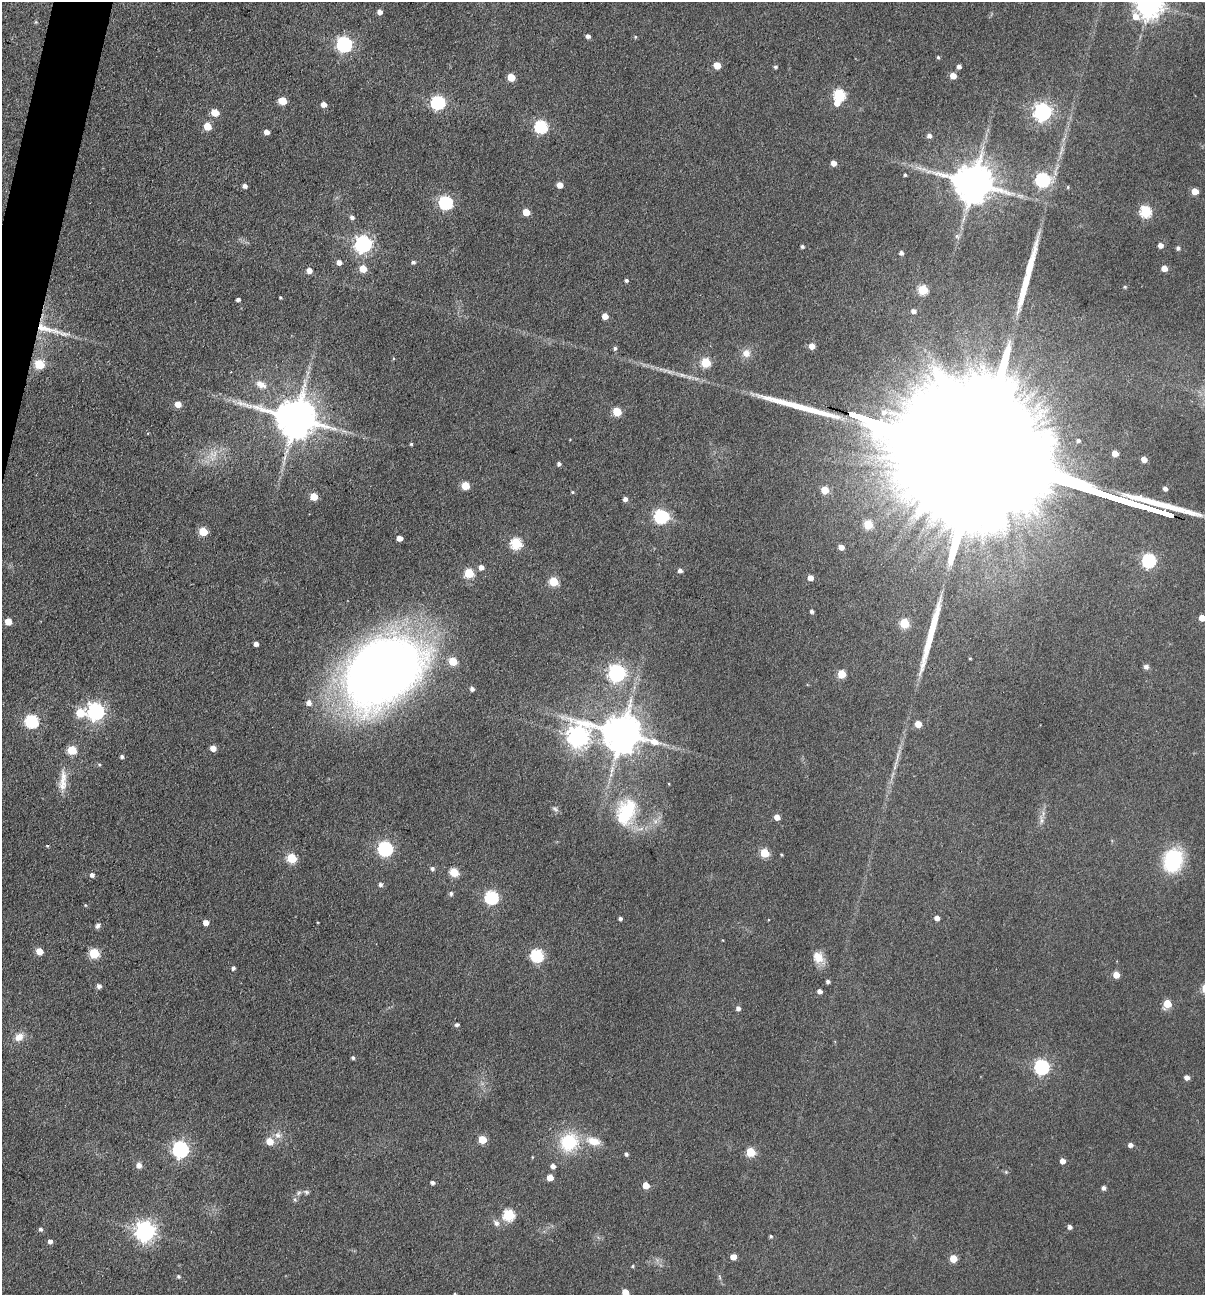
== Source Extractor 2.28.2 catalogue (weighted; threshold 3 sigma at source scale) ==
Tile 11 of 4 x 4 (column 3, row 3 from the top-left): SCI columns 2535-3737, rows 1294-2586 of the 5193 x 5174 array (HDU 1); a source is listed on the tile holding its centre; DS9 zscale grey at full resolution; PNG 1207 x 1297 px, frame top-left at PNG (2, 2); no overlay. Shown black and unused: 1% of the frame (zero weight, under 3 of 4 exposures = <1% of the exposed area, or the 3 px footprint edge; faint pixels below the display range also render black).
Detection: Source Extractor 2.28.2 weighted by HDU 2 'WHT'; one run over the whole footprint, this tile lists its part. Background 0.174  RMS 0.0098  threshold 0.0439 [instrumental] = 3 sigma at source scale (4.5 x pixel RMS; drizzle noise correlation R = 1.50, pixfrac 1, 0.05/0.05 arcsec/px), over >= 5 px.
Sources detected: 189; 1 cosmic-ray / hot-pixel residue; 4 long thin detections or spike segments (spike, bleed or trail) — not listed; the other 184 listed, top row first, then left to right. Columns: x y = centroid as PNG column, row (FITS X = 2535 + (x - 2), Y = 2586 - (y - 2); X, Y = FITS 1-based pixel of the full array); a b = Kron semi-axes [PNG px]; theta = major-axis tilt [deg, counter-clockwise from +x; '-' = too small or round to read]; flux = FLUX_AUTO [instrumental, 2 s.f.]
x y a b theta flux
1149 4 9 8 - 1300
379 12 5 5 - 4.9
36 22 5 4 - 0.96
588 36 5 4 - 3.2
635 37 5 4 - 1.2
344 44 7 6 - 250
938 57 4 4 - 1.3
717 65 5 5 - 18
775 67 4 4 - 1.6
959 67 4 4 - 3.9
953 76 5 5 - 12
511 77 5 5 - 24
839 95 6 6 - 100
282 101 5 5 - 27
438 102 6 6 - 190
837 103 6 6 - 9.6
324 104 5 5 - 5.9
1043 111 7 7 - 410
215 113 5 5 - 21
207 126 5 5 - 23
541 126 6 6 - 140
267 132 4 4 - 6.4
929 135 5 5 - 4.2
833 163 5 4 - 7.9
905 175 4 4 - 1.4
1043 179 6 6 - 210
973 183 12 10 -18 3400
560 185 5 4 - 9.7
245 186 4 4 - 3.8
1068 187 5 4 - 1.1
1195 191 5 5 - 14
1020 196 12 5 -12 4.1
446 202 6 6 - 170
1145 211 6 6 - 93
526 212 5 5 - 18
352 217 5 5 - 3.4
957 236 6 6 - 2.3
363 244 7 7 - 380
1161 245 5 4 - 6
802 246 3 3 - 2.1
1178 248 5 5 - 2.3
901 253 5 4 - 2.8
339 262 5 5 - 5.8
413 262 5 4 - 2.4
1164 268 5 4 - 10
363 269 5 5 - 20
309 270 5 5 - 6.5
626 280 4 4 - 2
1125 287 5 4 - 1.3
923 290 5 5 - 52
280 297 3 3 - 0.99
238 299 4 3 - 2.7
913 311 5 5 - 3.7
605 316 5 4 - 10
46 329 43 9 -14 24
812 346 5 5 - 8.9
615 348 5 4 - 2
746 353 10 10 - 8.4
706 362 5 5 - 49
39 364 6 5 - 46
307 373 7 4 71 2.7
261 384 16 10 -28 9.6
178 404 5 5 - 12
617 412 5 5 - 36
296 418 13 11 -17 3600
1078 440 5 4 - 2.3
411 444 3 3 - 1.3
1115 453 5 4 - 11
213 454 14 8 -15 9.6
1144 459 5 4 - 8.2
559 464 4 4 - 2.6
465 486 5 5 - 27
1165 488 5 4 - 4.1
825 490 5 5 - 22
572 492 4 4 - 1
314 496 5 5 - 22
625 499 4 4 - 4.3
1156 511 15 3 -17 2200
661 516 6 6 - 170
868 524 5 5 - 38
203 531 5 5 - 35
399 538 5 4 - 7.8
516 543 6 6 - 84
841 547 5 4 - 6.7
1149 560 6 6 - 180
481 567 5 5 - 5.3
680 570 5 4 - 3.8
469 573 5 5 - 53
810 578 5 5 - 8
554 581 5 5 - 46
812 611 4 4 - 2.8
1202 618 5 4 - 12
8 622 5 5 - 17
904 623 5 5 - 50
256 644 4 4 - 4.6
970 658 4 3 - 0.81
453 661 5 5 - 32
1146 667 7 6 - 3
383 671 74 54 35 980
617 673 7 7 - 360
842 674 5 5 - 31
472 689 5 4 - 3.8
309 703 7 6 - 5
96 711 7 7 - 400
80 713 6 5 - 31
32 721 6 6 - 140
918 724 5 5 - 16
622 733 12 10 -18 3300
578 736 9 8 - 720
213 748 5 4 - 9.1
72 750 5 5 - 41
122 756 4 4 - 2.3
99 764 5 4 - 1.4
63 783 29 10 89 15
669 784 4 2 - 0.7
555 809 9 5 -31 2.3
626 812 36 22 68 59
777 817 5 4 - 7.9
1041 820 13 4 -84 4
385 848 6 6 - 220
765 853 5 5 - 38
781 855 3 3 - 1.1
292 858 5 5 - 55
1173 860 23 18 76 73
432 868 5 5 - 2.5
454 872 6 5 - 36
92 875 5 4 - 3.8
381 885 6 5 - 2.3
451 893 5 5 - 2.4
491 897 6 6 - 160
85 905 5 3 - 0.96
620 918 3 3 - 2.2
937 918 5 4 - 5.1
206 922 5 4 - 8
98 926 7 6 - 2.9
39 951 5 5 - 16
94 953 6 5 - 55
537 955 6 6 - 120
818 957 15 13 -62 12
233 968 4 4 - 3.1
1116 975 5 5 - 13
828 981 4 4 - 3
99 986 5 5 - 4
819 991 4 4 - 4.7
1167 1004 5 5 - 27
738 1008 5 5 - 3.6
457 1025 4 4 - 2.5
19 1037 13 10 33 9.3
353 1058 5 4 - 1.9
1042 1067 6 6 - 230
1187 1077 5 4 - 5.1
278 1135 10 8 -6 5.9
482 1139 5 5 - 27
270 1141 7 6 - 14
593 1141 21 11 -16 16
569 1142 20 18 37 52
1130 1145 5 5 - 4.1
180 1149 7 7 - 320
751 1152 5 5 - 45
626 1154 5 4 - 2.2
1062 1161 5 5 - 6.6
139 1165 7 7 - 4.8
553 1166 5 4 - 4.9
1006 1172 5 5 - 1.2
550 1178 5 5 - 12
432 1183 5 4 - 2.5
646 1185 5 5 - 14
1103 1188 4 4 - 3.4
306 1192 7 6 - 2.1
299 1193 7 4 45 2.3
295 1199 6 5 - 1.8
509 1215 6 6 - 86
496 1223 10 7 -50 4.5
1070 1227 5 4 - 3.5
40 1229 5 4 - 2.2
145 1231 7 7 - 620
771 1236 5 4 - 1.4
50 1241 5 4 - 3.7
733 1257 5 5 - 11
953 1259 5 5 - 16
633 1266 4 3 - 1.1
178 1276 5 4 - 1.7
625 1292 5 5 - 12
455 1294 4 4 - 1.2
Overlapping masked pixels (flux is a lower limit): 2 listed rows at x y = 46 329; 296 418
Isophote crosses this tile's border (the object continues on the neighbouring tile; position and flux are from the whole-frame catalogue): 4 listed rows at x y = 1149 4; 1202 618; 625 1292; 455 1294